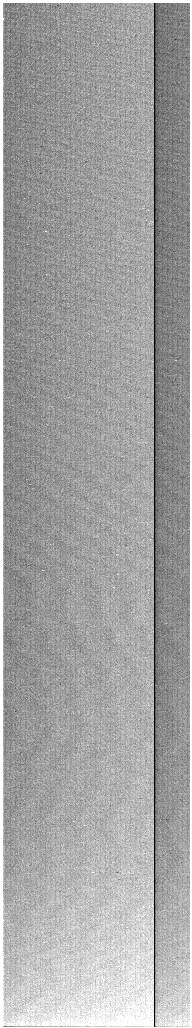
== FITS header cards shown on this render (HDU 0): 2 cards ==
NAXIS1  =                  375 / length of data axis 1
NAXIS2  =                 2048 / length of data axis 2

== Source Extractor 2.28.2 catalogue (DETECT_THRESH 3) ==
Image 375 x 2048 px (HDU 0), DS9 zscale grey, zoomed out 1/2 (1 PNG px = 2 x 2 image px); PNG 192 x 1028 px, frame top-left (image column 2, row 2047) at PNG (3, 3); no overlay
Background 826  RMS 2.7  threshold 8.12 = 3 sigma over >= 5 px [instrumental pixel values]
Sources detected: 5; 4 cannot appear on this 1/2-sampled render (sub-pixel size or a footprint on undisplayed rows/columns) and are not listed; the other 1 listed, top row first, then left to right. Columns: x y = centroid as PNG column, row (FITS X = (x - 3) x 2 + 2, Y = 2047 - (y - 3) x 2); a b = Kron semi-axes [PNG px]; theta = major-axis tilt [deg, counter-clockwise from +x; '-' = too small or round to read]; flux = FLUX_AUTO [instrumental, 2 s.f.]
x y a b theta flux
141 892 2 1 - 480
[4 sub-pixel or undisplayed-footprint detections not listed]